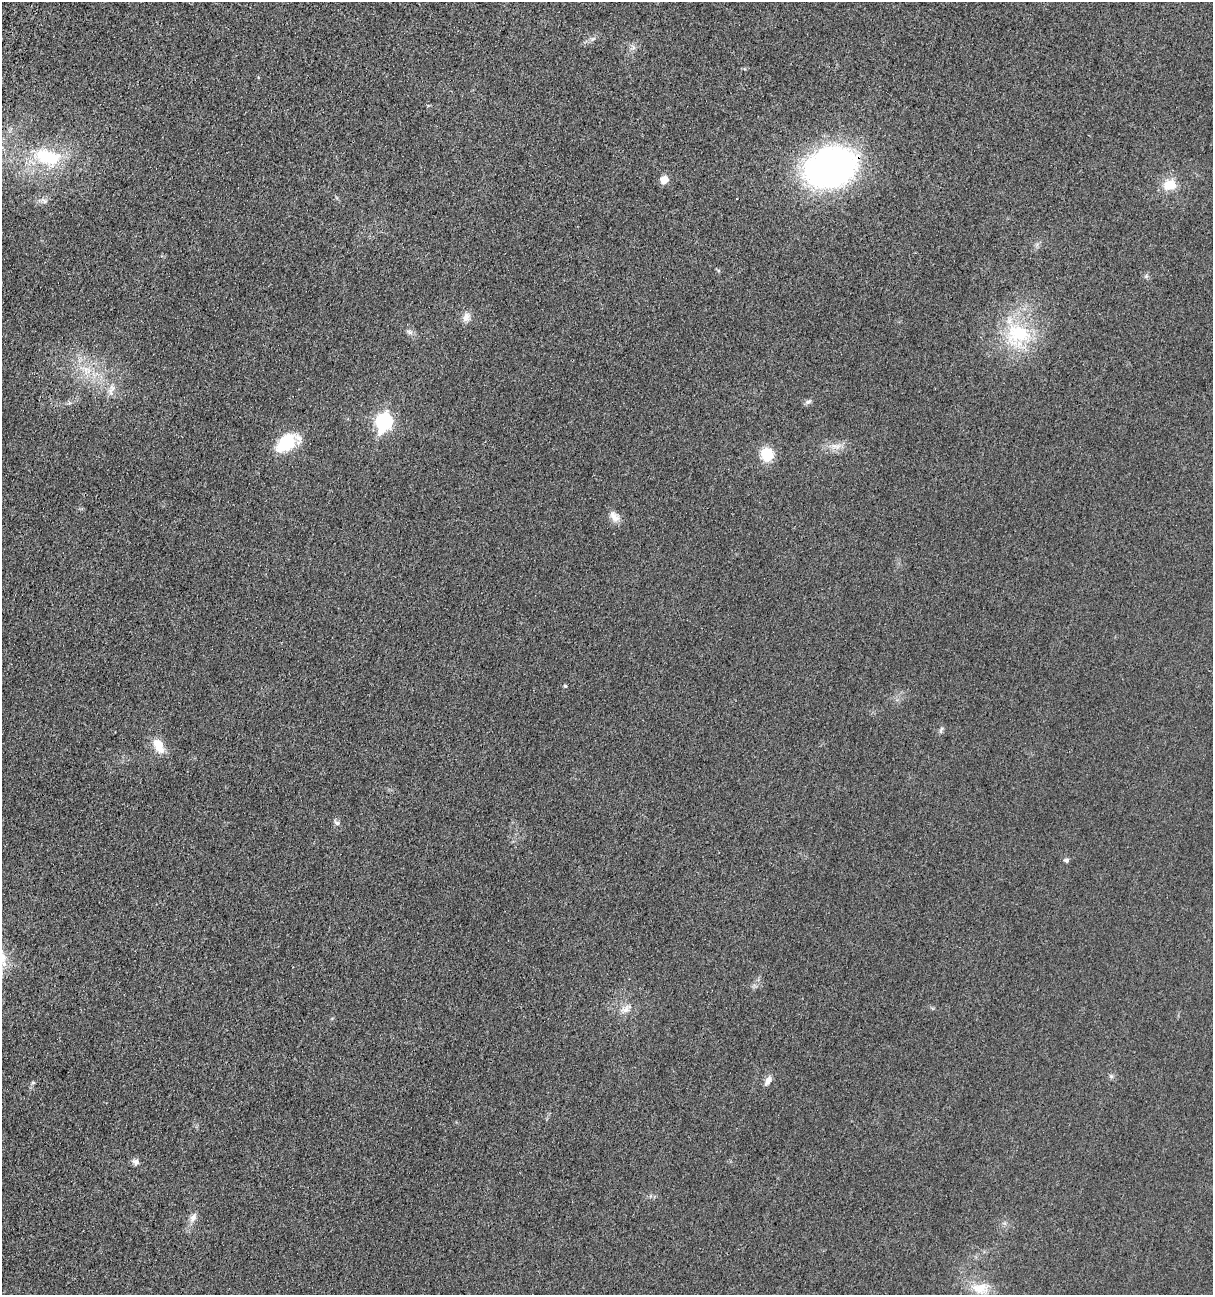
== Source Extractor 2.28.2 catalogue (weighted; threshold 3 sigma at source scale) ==
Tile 11 of 4 x 4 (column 3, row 3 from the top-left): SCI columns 2846-4056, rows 1468-2760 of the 5538 x 5518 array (HDU 1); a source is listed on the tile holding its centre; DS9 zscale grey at full resolution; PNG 1215 x 1297 px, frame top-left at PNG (2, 2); no overlay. Shown black and unused: <1% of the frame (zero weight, under 3 of 4 exposures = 11% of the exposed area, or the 3 px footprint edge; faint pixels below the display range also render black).
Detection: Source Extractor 2.28.2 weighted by HDU 2 'WHT'; one run over the whole footprint, this tile lists its part. Background 0.0292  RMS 0.0053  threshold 0.024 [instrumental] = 3 sigma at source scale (4.5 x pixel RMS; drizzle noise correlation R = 1.50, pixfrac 1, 0.05/0.05 arcsec/px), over >= 5 px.
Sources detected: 29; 1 inside a brighter listed object's ellipse — not listed separately; the other 28 listed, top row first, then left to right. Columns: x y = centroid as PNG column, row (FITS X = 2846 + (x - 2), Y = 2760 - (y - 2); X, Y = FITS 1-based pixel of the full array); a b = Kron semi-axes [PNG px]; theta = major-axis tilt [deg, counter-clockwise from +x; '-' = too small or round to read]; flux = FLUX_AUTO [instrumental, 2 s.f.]
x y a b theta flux
48 157 38 21 -16 31
830 167 40 30 18 200
664 180 6 5 - 8.9
1169 185 15 12 11 9
45 201 7 5 -46 1.1
466 317 13 9 67 3.3
410 332 8 6 -22 1.5
1018 334 36 28 5 33
87 370 14 8 -25 5.2
111 390 17 6 71 3.1
808 402 9 5 20 1.3
384 422 9 7 72 110
287 442 27 18 28 20
834 446 9 6 0 2.8
767 454 13 12 - 13
614 516 17 9 -52 3.8
565 686 4 4 - 0.7
941 730 10 4 73 1.1
158 745 16 10 -63 8.9
337 823 7 6 - 1.3
1066 860 5 5 - 1.4
626 1009 13 6 61 2.8
1111 1076 6 5 - 0.93
768 1081 13 7 61 2.7
33 1083 6 4 1 0.64
135 1162 9 8 - 1.9
193 1218 13 7 61 3
980 1288 25 14 -1 11
Overlapping masked pixels (flux is a lower limit): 1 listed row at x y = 830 167